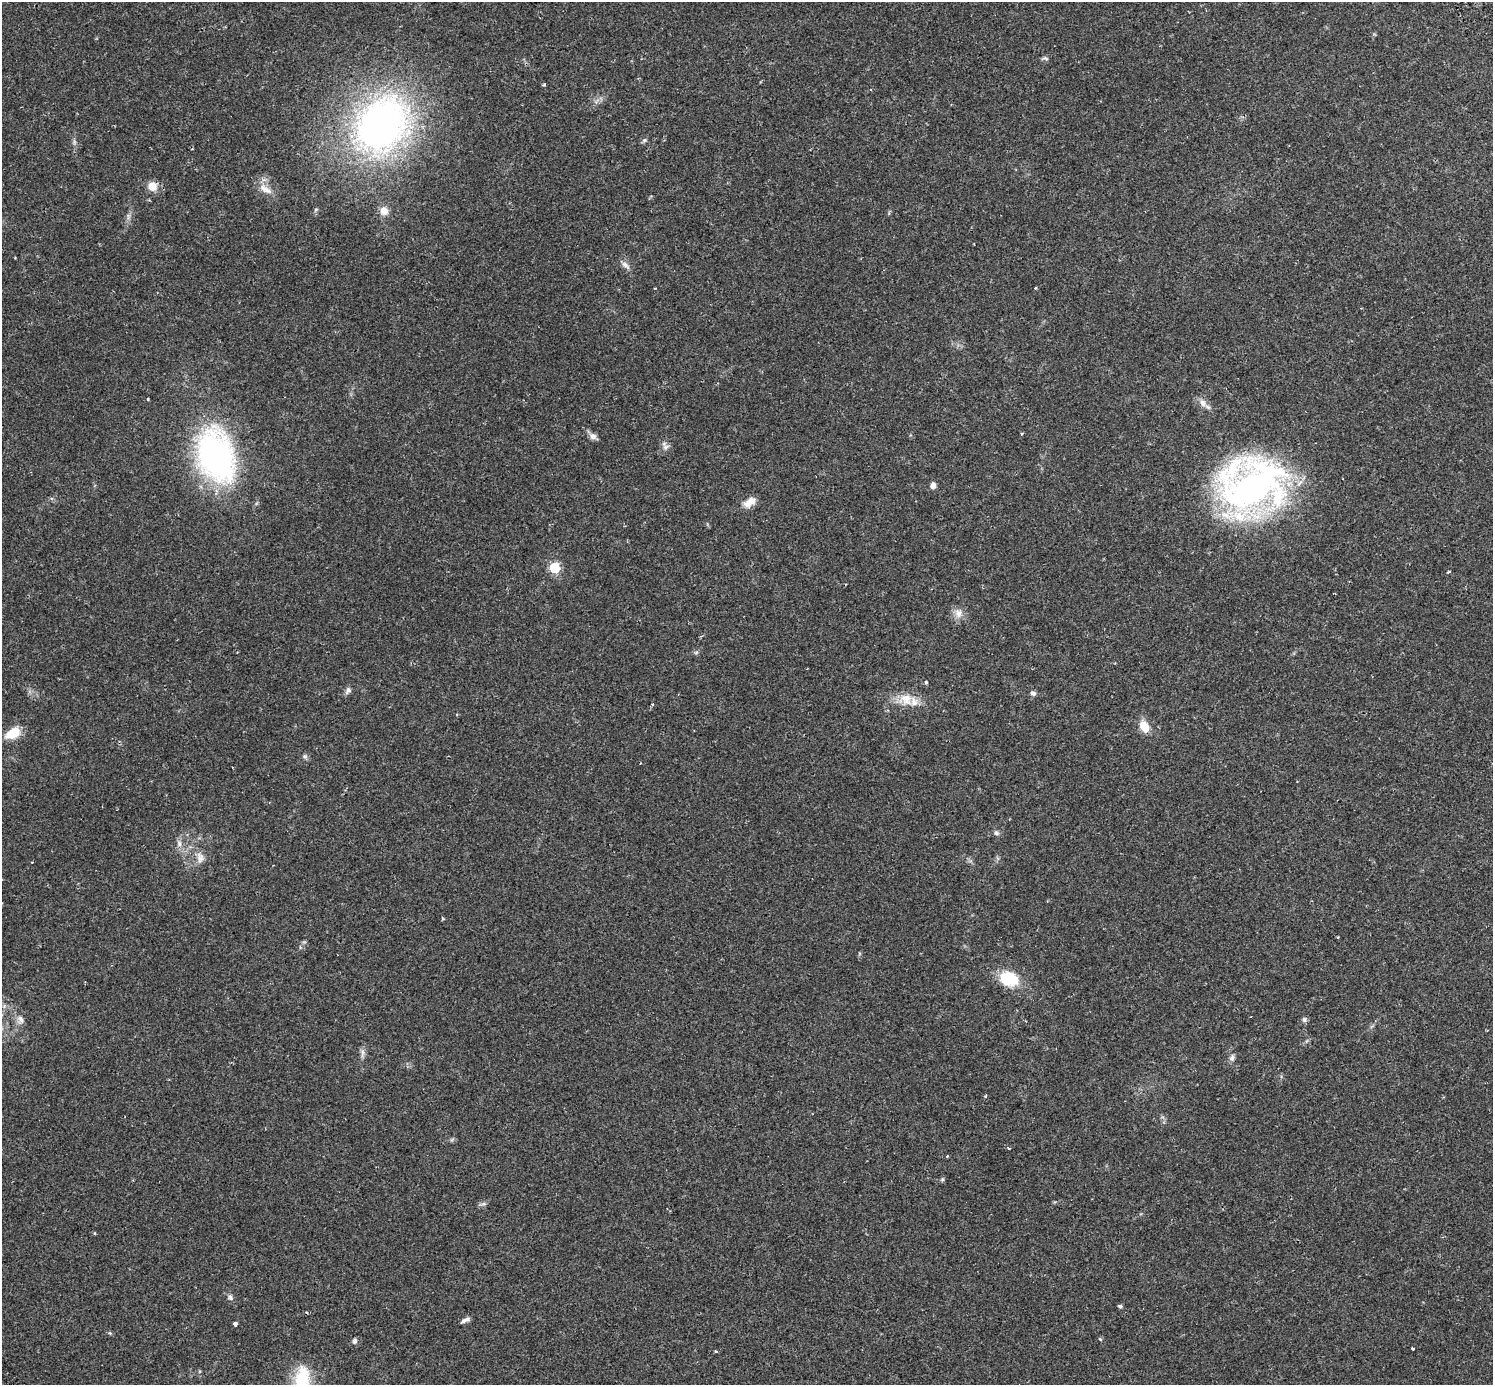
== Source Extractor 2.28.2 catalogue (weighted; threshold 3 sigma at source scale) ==
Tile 10 of 4 x 4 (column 2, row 3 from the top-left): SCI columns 1560-3050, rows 1614-2996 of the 6115 x 6057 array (HDU 1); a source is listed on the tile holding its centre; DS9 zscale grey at full resolution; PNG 1495 x 1387 px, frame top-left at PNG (2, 2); no overlay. Shown black and unused: <1% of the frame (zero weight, under 2 of 3 exposures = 5% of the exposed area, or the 3 px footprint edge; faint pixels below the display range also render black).
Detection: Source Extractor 2.28.2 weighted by HDU 2 'WHT'; one run over the whole footprint, this tile lists its part. Background 0.0176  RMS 0.0027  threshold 0.0122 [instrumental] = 3 sigma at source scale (4.5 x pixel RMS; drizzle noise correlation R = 1.50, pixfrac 1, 0.0396/0.0396 arcsec/px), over >= 5 px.
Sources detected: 56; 2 inside a brighter listed object's ellipse — not listed separately; the other 54 listed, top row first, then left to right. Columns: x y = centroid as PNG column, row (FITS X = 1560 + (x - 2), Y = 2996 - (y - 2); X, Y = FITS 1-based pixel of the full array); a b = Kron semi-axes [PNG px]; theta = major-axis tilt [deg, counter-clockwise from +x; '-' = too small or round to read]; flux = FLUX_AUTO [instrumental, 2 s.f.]
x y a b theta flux
1045 58 9 4 -18 0.46
544 84 5 3 - 0.31
382 124 60 47 52 120
644 140 6 5 - 0.52
152 186 10 9 - 2.9
265 189 22 9 -33 2.6
384 211 10 9 - 2.2
128 216 10 4 85 0.67
625 265 14 6 -38 1.1
1035 288 3 2 - 0.34
148 399 3 3 - 0.36
1203 403 13 8 -57 1.7
1021 434 4 3 - 0.25
593 436 10 8 -44 1.2
666 447 10 9 - 1
216 456 45 30 -73 77
933 485 6 5 - 1.3
1251 487 63 52 23 110
749 502 17 9 37 2.4
555 568 6 6 - 16
1449 572 3 3 - 0.58
959 613 12 11 - 2
696 653 6 5 - 0.42
926 682 4 3 - 0.7
348 690 10 7 62 0.82
1033 693 7 6 - 0.76
906 699 20 16 -19 4.6
1144 727 13 9 -60 3.9
13 733 18 11 31 4.7
305 756 6 6 - 0.57
996 833 8 6 -35 0.68
179 843 10 6 -80 1
200 858 17 9 -79 1.9
1338 937 3 2 - 0.21
1009 979 19 15 -14 9.9
1304 1019 7 6 - 0.62
20 1020 13 9 -68 1.5
363 1053 13 5 83 0.99
1232 1058 9 7 77 0.89
986 1096 5 3 - 0.25
1008 1148 5 3 - 0.29
947 1156 3 3 - 0.24
942 1179 6 5 - 0.37
484 1204 8 4 0 0.52
230 1297 9 6 -68 0.73
1120 1306 4 4 - 0.6
465 1320 12 5 26 0.98
235 1324 4 4 - 1.7
110 1333 5 4 - 0.32
1100 1339 6 3 -44 0.26
354 1341 6 5 - 0.72
1413 1349 3 3 - 0.74
716 1351 3 3 - 0.39
302 1379 35 19 80 9.4
Isophote crosses this tile's border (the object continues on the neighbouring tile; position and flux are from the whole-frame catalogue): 1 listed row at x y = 302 1379